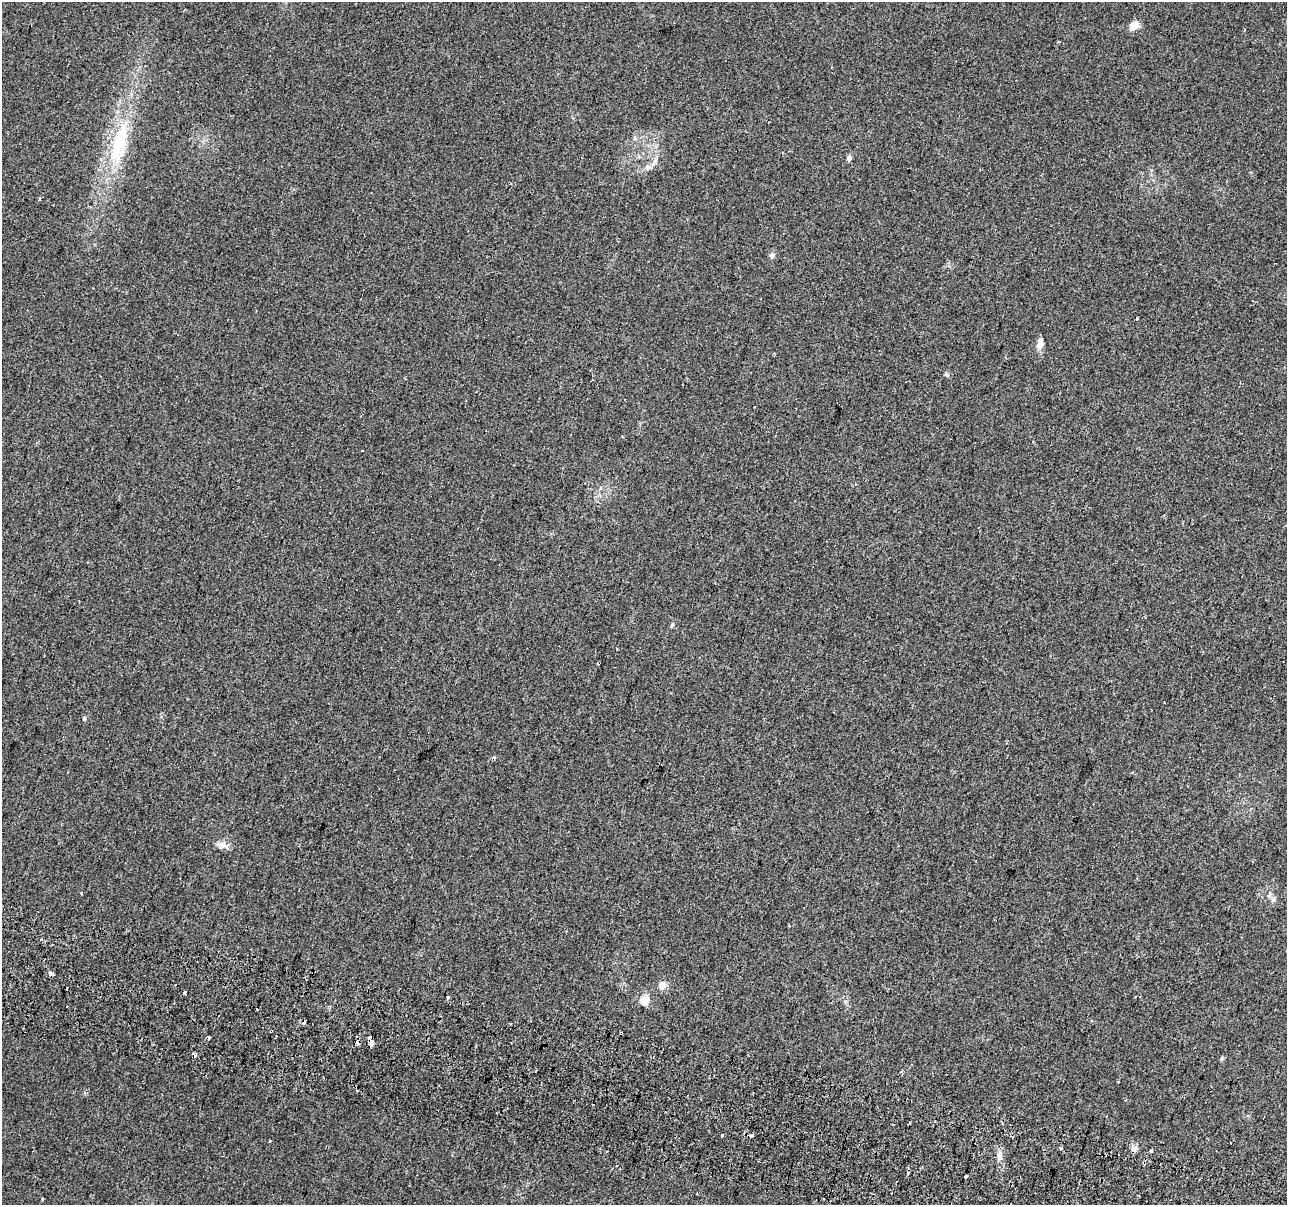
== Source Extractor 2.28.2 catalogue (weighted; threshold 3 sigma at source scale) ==
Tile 6 of 4 x 4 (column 2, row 2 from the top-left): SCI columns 1346-2630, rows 2750-3952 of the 5252 x 5438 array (HDU 1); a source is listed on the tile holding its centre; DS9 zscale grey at full resolution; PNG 1289 x 1207 px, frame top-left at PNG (2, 2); no overlay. Shown black and unused: <1% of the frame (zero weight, under 2 of 3 exposures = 4% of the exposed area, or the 3 px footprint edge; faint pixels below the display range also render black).
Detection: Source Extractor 2.28.2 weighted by HDU 2 'WHT'; one run over the whole footprint, this tile lists its part. Background 0.0402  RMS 0.0053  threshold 0.024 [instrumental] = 3 sigma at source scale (4.5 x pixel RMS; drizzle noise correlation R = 1.50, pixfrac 1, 0.0396/0.0396 arcsec/px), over >= 5 px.
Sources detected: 52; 10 cosmic-ray / hot-pixel residue — not listed; the other 42 listed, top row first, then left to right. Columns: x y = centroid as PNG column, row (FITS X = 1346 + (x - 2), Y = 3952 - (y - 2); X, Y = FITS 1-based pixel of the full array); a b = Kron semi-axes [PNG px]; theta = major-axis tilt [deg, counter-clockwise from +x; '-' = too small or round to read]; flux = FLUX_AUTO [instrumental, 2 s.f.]
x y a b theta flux
1134 25 12 8 33 4.6
1244 30 3 2 - 0.89
635 138 6 4 89 0.84
119 143 57 17 73 34
849 158 7 5 80 1.5
39 199 3 3 - 1.3
772 255 7 6 - 1.5
1137 319 3 3 - 2
1040 344 12 7 84 3.4
947 375 7 4 -44 0.82
672 625 6 4 46 0.75
598 664 4 2 - 0.38
84 718 6 4 70 0.69
494 757 5 3 - 0.61
222 845 13 9 -10 3.1
81 893 3 3 - 1.9
1273 899 8 6 75 1.5
41 939 3 3 - 1.8
50 973 4 3 - 15
662 985 10 10 - 3.1
185 993 3 3 - 2.2
448 997 3 3 - 1.8
645 1000 5 5 - 22
67 1006 3 2 - 0.89
271 1031 3 2 - 0.53
621 1033 3 3 - 3.1
370 1037 4 3 - 2.7
371 1043 5 4 - 3.6
194 1055 4 3 - 6.7
1222 1058 6 4 48 0.71
536 1071 2 2 - 0.57
356 1090 3 2 - 0.45
722 1135 3 3 - 1.3
751 1136 5 3 - 4.6
270 1141 3 3 - 2.7
1060 1148 4 4 - 0.95
1133 1149 9 6 15 1.9
1151 1151 3 3 - 0.73
999 1155 13 7 84 2.9
1144 1163 3 3 - 3.3
966 1176 4 3 - 4.9
42 1199 4 3 - 0.48
Overlapping masked pixels (flux is a lower limit): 4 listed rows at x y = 271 1031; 621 1033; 194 1055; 1144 1163